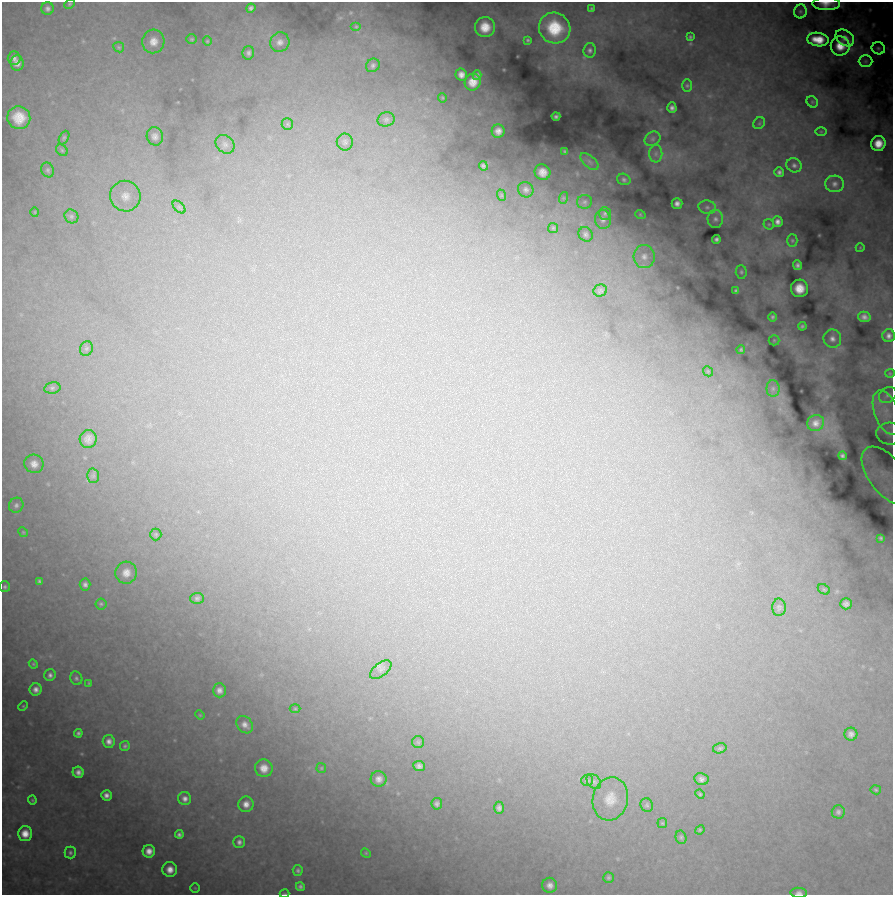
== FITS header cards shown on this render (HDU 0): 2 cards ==
NAXIS1  =                  891 /FITS: X Dimension
NAXIS2  =                  893 /FITS: Y Dimension

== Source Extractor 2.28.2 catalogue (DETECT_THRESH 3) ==
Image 891 x 893 px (HDU 0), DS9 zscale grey, 1 PNG px = 1 image px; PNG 895 x 897 px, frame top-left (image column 1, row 893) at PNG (2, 2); each listed source drawn as its Kron ellipse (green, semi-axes under 4 px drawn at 4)
Background 20200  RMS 670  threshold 2010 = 3 sigma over >= 5 px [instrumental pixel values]
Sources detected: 171; all 171 listed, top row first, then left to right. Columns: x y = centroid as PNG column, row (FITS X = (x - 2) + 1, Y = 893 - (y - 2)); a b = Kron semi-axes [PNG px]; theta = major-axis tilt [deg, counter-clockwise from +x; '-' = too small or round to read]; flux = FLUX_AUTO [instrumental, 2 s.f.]
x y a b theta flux
69 4 6 4 27 5.7e+04
826 4 14 6 -1 4.1e+05
251 8 4 4 - 1.2e+05
591 8 3 2 - 4.4e+04
47 9 6 6 - 1.4e+05
800 11 7 6 - 1.0e+05
356 27 5 3 - 4.1e+04
485 27 10 10 - 7.7e+05
555 28 16 15 - 1.8e+06
690 37 3 3 - 6.7e+04
845 38 10 7 -36 2.4e+05
192 39 5 4 - 5.8e+04
818 39 11 7 -7 7.3e+05
528 40 4 3 - 6.0e+04
153 41 12 11 - 4.2e+05
207 41 4 4 - 4.7e+04
280 42 10 9 - 2.5e+05
840 46 9 9 - 6.3e+05
119 47 5 5 - 6.7e+04
878 48 7 6 - 9.3e+04
590 50 7 6 - 1.3e+05
248 53 6 6 - 1.2e+05
14 58 7 6 - 1.8e+05
866 61 7 6 - 1.1e+05
17 63 8 6 -84 2.7e+05
373 65 7 6 - 1.2e+05
461 75 6 5 - 2.2e+05
477 75 5 4 - 9.3e+04
473 82 8 8 - 4.7e+05
687 85 6 5 - 7.4e+04
442 98 4 3 - 4.6e+04
812 102 6 5 - 6.7e+04
672 108 5 4 - 1.6e+05
556 116 4 3 - 9.2e+04
19 118 11 11 - 8.8e+05
386 119 9 7 15 1.3e+05
759 123 6 5 - 8.4e+04
287 124 6 5 - 8.7e+04
498 131 6 6 - 2.7e+05
821 132 5 3 - 4.1e+04
155 136 9 8 - 2.0e+05
64 137 7 4 63 7.8e+04
652 139 8 6 33 1.4e+05
345 142 8 8 - 1.3e+05
878 143 7 7 - 5.6e+05
225 144 10 8 -42 1.9e+05
62 150 6 5 - 8.3e+04
565 151 4 3 - 6.6e+04
656 154 9 6 88 1.9e+05
589 162 11 5 -42 1.9e+05
794 165 8 7 - 1.5e+05
483 166 5 4 - 1.2e+05
48 170 7 6 - 1.0e+05
542 172 8 7 - 3.5e+05
779 172 5 5 - 1.3e+05
624 179 7 5 -19 1.1e+05
834 184 9 8 - 2.1e+05
526 190 8 7 - 1.5e+05
501 195 6 3 -71 4.5e+04
125 196 15 15 - 5.8e+05
563 198 6 4 71 5.5e+04
585 202 8 6 14 1.2e+05
677 203 5 5 - 1.9e+05
179 207 7 4 -45 9.2e+04
707 207 9 7 -11 1.7e+05
35 212 5 3 - 3.1e+04
605 213 6 6 - 9.6e+04
640 214 5 3 - 3.4e+04
71 216 7 6 - 1.1e+05
715 219 9 7 -87 2.1e+05
603 220 9 8 - 2.0e+05
777 222 5 5 - 1.9e+05
769 224 5 5 - 6.3e+04
553 228 5 5 - 6.1e+04
586 234 8 6 -54 1.4e+05
716 239 4 4 - 1.2e+05
792 240 6 5 - 7.5e+04
860 248 4 3 - 3.2e+04
644 257 12 10 -85 3.9e+05
797 265 5 4 - 1.3e+05
741 272 7 5 -87 9.3e+04
799 288 9 8 - 6.2e+05
600 291 7 6 - 9.6e+04
736 291 4 3 - 8.4e+04
772 317 5 4 - 9.7e+04
864 317 6 5 - 2.1e+05
802 326 4 4 - 8.7e+04
889 336 6 6 - 1.8e+05
832 339 9 8 - 2.6e+05
774 340 5 5 - 6.0e+04
86 348 7 6 - 1.0e+05
741 350 4 4 - 7.1e+04
708 371 5 4 - 5.8e+04
890 373 5 4 - 5.1e+04
52 388 8 5 10 1.1e+05
773 388 8 6 -90 1.5e+05
888 395 9 7 35 1.7e+05
887 413 23 12 -69 7.9e+05
816 423 8 8 - 2.8e+05
890 434 13 11 -5 3.1e+05
88 439 9 8 - 2.7e+05
842 456 4 4 - 9.4e+04
34 464 10 9 - 3.0e+05
886 475 34 17 -53 1.0e+06
93 476 7 6 - 1.0e+05
16 505 8 7 - 1.4e+05
23 532 5 4 - 4.7e+04
156 534 6 6 - 7.4e+04
881 538 4 3 - 6.4e+04
126 573 11 10 - 3.8e+05
39 581 4 4 - 8.8e+04
85 585 6 5 - 1.4e+05
5 587 5 5 - 8.4e+04
824 589 6 4 -29 7.3e+04
197 598 7 5 1 1.0e+05
101 604 5 5 - 7.9e+04
846 604 6 5 - 1.6e+05
779 607 9 7 90 1.1e+05
33 664 4 4 - 4.9e+04
381 670 12 6 38 1.5e+05
50 675 6 5 - 1.3e+05
76 678 7 5 -65 1.0e+05
89 683 4 3 - 4.5e+04
36 689 6 6 - 2.2e+05
219 690 7 6 - 2.0e+05
23 706 5 4 - 5.5e+04
295 709 5 3 - 4.6e+04
200 715 5 4 - 4.4e+04
245 725 9 7 -49 2.2e+05
78 733 4 4 - 9.5e+04
851 734 6 6 - 1.7e+05
109 741 6 6 - 2.1e+05
418 742 6 6 - 8.2e+04
125 746 5 4 - 8.8e+04
720 748 7 5 14 7.9e+04
419 766 6 5 - 1.5e+05
264 768 9 8 - 4.1e+05
321 768 5 5 - 5.3e+04
78 772 5 5 - 2.1e+05
379 779 8 7 - 2.5e+05
701 779 7 6 - 1.5e+05
587 780 6 5 - 7.8e+04
594 781 9 6 -48 1.1e+05
876 790 5 4 - 5.8e+04
700 794 5 4 - 5.0e+04
106 795 5 5 - 2.1e+05
185 799 6 6 - 1.9e+05
610 799 22 17 76 8.8e+05
32 800 4 4 - 4.9e+04
246 804 8 7 - 2.9e+05
437 804 6 5 - 1.2e+05
647 805 7 6 - 9.3e+04
499 808 6 5 - 1.4e+05
838 812 6 6 - 1.1e+05
662 823 5 5 - 6.0e+04
700 830 5 4 - 5.1e+04
25 834 7 7 - 4.6e+05
179 834 4 4 - 1.1e+05
681 837 7 5 -76 8.7e+04
239 842 6 6 - 1.4e+05
149 851 6 6 - 3.2e+05
70 853 6 5 - 9.9e+04
366 853 5 4 - 5.0e+04
170 870 7 7 - 3.7e+05
298 870 5 5 - 9.4e+04
608 878 5 5 - 7.3e+04
550 885 7 7 - 2.2e+05
300 887 4 4 - 1.0e+05
195 888 4 4 - 4.5e+04
799 893 8 5 -4 1.3e+05
285 894 5 2 - 3.8e+04
At the frame edge (FLAGS 8, measured only in part): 4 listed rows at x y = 826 4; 890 434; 799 893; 285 894

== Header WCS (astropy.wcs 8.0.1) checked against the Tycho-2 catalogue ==
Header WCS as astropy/WCSLIB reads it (CRVAL/CRPIX/CD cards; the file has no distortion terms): RA---TAN/DEC--TAN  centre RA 00:42:44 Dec +41:16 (10.68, +41.27 deg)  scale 1.01 arcsec/px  FOV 15.0' x 15.0'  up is -2 deg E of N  parity normal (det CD < 0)
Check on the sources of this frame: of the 60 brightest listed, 3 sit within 1.8 arcsec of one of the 9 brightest Tycho-2 stars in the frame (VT <= 11.73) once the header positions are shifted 0.36 arcsec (0.29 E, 0.21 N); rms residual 0.60 arcsec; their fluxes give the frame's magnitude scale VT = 26.25 - 2.5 log10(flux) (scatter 0.17 mag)
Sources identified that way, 2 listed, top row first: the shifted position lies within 1.8 arcsec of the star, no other Tycho-2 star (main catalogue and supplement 1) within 3.6 arcsec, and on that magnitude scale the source's flux lands within +1.5 / -3 mag of the star's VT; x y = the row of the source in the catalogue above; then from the Tycho-2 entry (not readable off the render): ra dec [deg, ICRS J2000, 3 dp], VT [Tycho-2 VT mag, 2 dp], TYC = Tycho-2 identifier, HIP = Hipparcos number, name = IAU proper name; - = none
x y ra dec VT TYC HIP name
555 28 10.639 +41.386 11.36 2805-2208-1 - -
610 799 10.628 +41.169 11.22 2801-2073-1 - -